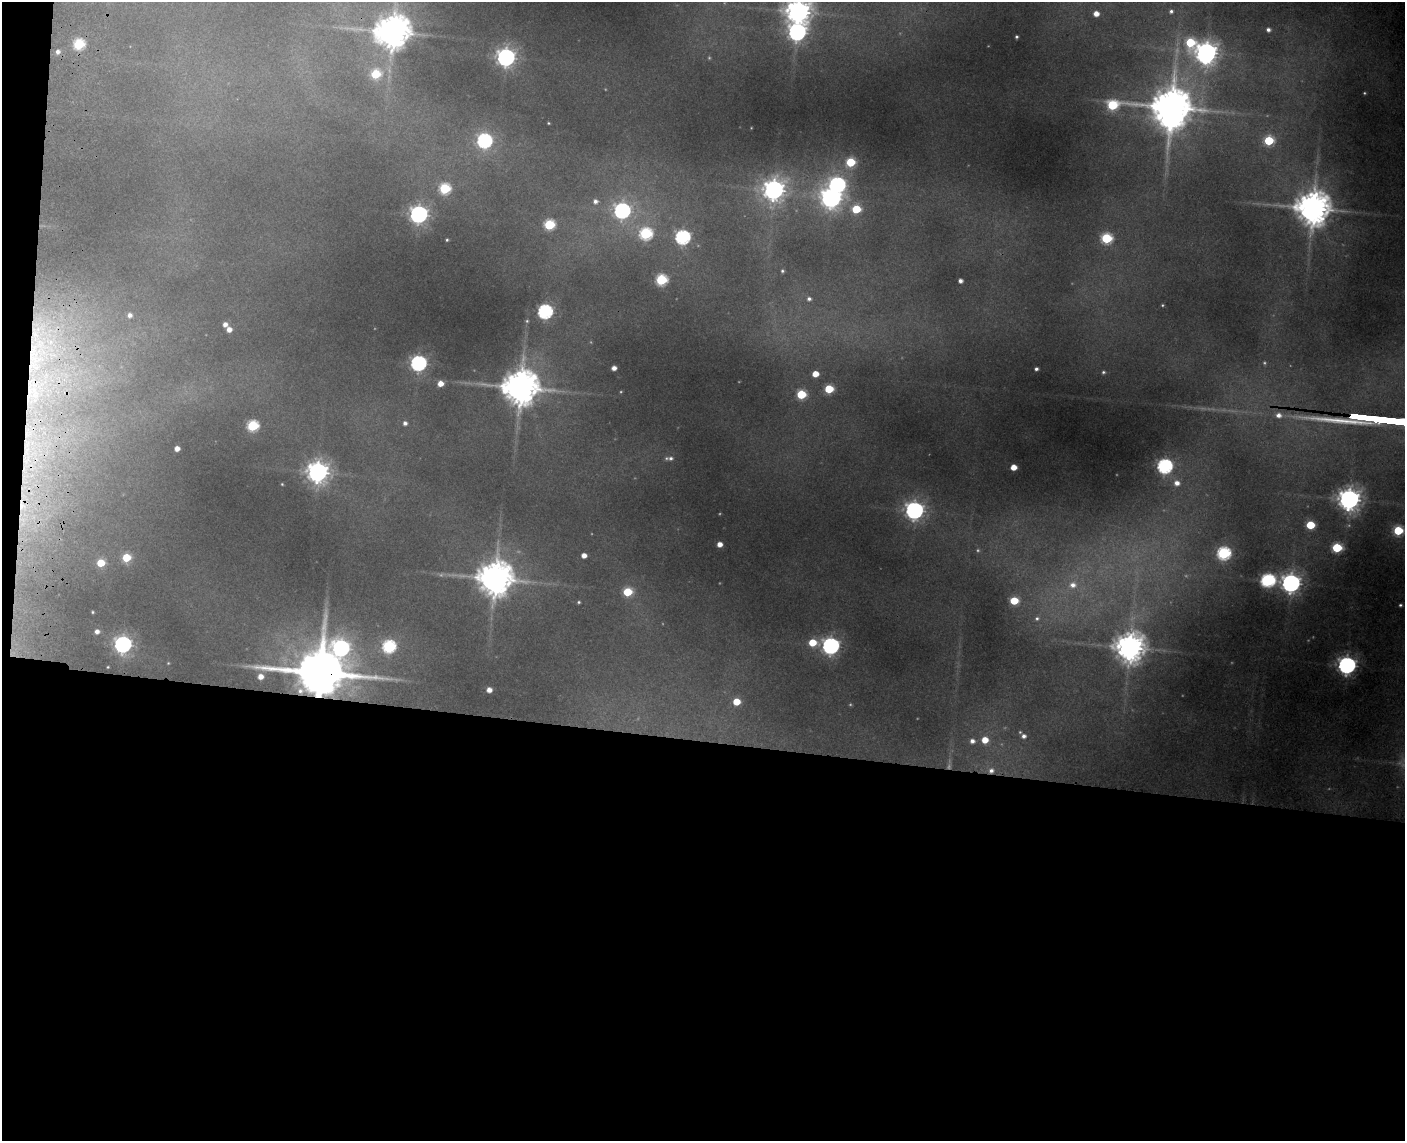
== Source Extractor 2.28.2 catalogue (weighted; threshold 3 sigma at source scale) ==
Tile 10 of 3 x 4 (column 1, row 4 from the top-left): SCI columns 226-1628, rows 25-1163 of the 4769 x 4603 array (HDU 1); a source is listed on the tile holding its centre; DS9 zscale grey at full resolution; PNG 1407 x 1143 px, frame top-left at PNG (2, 2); no overlay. Shown black and unused: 36% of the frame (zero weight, under 3 of 4 exposures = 6% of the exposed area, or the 3 px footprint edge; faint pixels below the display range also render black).
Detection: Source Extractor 2.28.2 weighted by HDU 2 'WHT'; one run over the whole footprint, this tile lists its part. Background 0.351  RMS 0.013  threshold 0.0593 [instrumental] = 3 sigma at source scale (4.5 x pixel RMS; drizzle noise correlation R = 1.50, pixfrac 1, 0.05/0.05 arcsec/px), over >= 5 px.
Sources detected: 112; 9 too faint to see at this stretch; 2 inside a brighter object's white glare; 1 cosmic-ray / hot-pixel residue — not listed; the other 100 listed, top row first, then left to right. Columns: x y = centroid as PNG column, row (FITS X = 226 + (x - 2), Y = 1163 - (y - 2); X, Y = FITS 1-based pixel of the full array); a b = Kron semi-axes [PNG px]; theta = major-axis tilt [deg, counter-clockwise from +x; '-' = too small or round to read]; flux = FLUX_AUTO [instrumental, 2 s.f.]
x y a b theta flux
1171 11 5 5 - 3.5
798 12 9 8 - 1900
1096 14 5 4 - 13
1268 30 5 5 - 5.3
393 32 11 10 - 3700
797 32 8 7 - 690
1016 37 3 3 - 2.5
1190 42 8 7 - 87
79 44 6 6 - 130
58 52 5 5 - 5.7
1206 53 9 8 - 1500
506 57 7 7 - 810
376 74 6 6 - 85
1112 105 14 6 5 120
1171 107 13 10 -1 5100
548 123 3 2 - 1.3
1269 140 6 5 - 92
484 141 7 7 - 360
850 162 6 6 - 77
837 185 8 7 - 480
445 188 6 6 - 130
774 190 9 8 - 1200
831 198 9 8 - 1100
595 201 7 7 - 7.2
1313 208 11 10 - 3900
856 209 6 5 - 70
622 211 7 7 - 500
419 214 7 7 - 740
549 225 6 6 - 120
646 234 7 6 - 200
683 237 7 6 - 360
1106 238 6 6 - 140
447 240 3 3 - 1.7
782 271 4 4 - 2.4
661 280 6 6 - 150
960 281 4 4 - 6.2
809 299 6 5 - 4
1162 305 4 3 - 1.5
545 311 6 6 - 380
130 315 5 5 - 5.9
527 321 4 4 - 1.8
225 324 5 5 - 7.9
229 329 5 5 - 10
418 363 7 6 - 470
614 368 4 4 - 8.8
1036 369 4 3 - 3.7
1103 372 5 4 - 2.4
815 374 5 4 - 22
440 383 5 5 - 15
520 387 12 10 0 4300
829 389 5 5 - 69
801 394 6 5 - 86
1279 415 8 6 -5 9.1
405 423 5 5 - 5.4
253 426 6 6 - 150
177 449 4 4 - 11
671 458 8 6 6 5.4
1165 466 7 6 - 420
1013 467 5 4 - 19
318 472 8 8 - 1300
1177 483 8 7 - 11
282 484 3 3 - 1.2
1349 499 8 7 - 1500
914 510 7 7 - 820
1310 525 5 5 - 64
1398 530 6 5 - 100
720 544 4 4 - 11
1337 548 6 5 - 110
1224 553 6 6 - 260
584 555 5 4 - 9.9
126 558 5 5 - 57
101 563 5 5 - 46
495 578 12 10 0 4000
1268 580 8 6 7 300
1291 583 7 7 - 950
1073 585 11 9 2 16
627 592 6 5 - 69
1014 601 5 5 - 53
579 602 4 3 - 2
1400 605 4 3 - 2.2
93 612 4 3 - 1.8
1037 618 7 6 - 4.7
97 631 6 5 - 7.5
812 643 6 5 - 41
123 644 7 7 - 650
389 646 7 6 - 230
831 646 7 7 - 650
1130 647 10 9 - 2700
341 648 21 16 -26 580
168 663 4 4 - 1.5
1347 665 7 7 - 820
108 667 3 2 - 1.2
320 673 21 10 -5 10000
260 676 6 5 - 13
489 690 5 4 - 11
736 702 5 5 - 34
1024 736 6 5 - 6.1
985 740 6 6 - 24
972 741 6 6 - 7.8
991 771 8 7 - 8.4
Overlapping masked pixels (flux is a lower limit): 4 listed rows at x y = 393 32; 341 648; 320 673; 991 771
Isophote crosses this tile's border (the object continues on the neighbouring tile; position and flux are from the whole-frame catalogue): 1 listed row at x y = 798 12